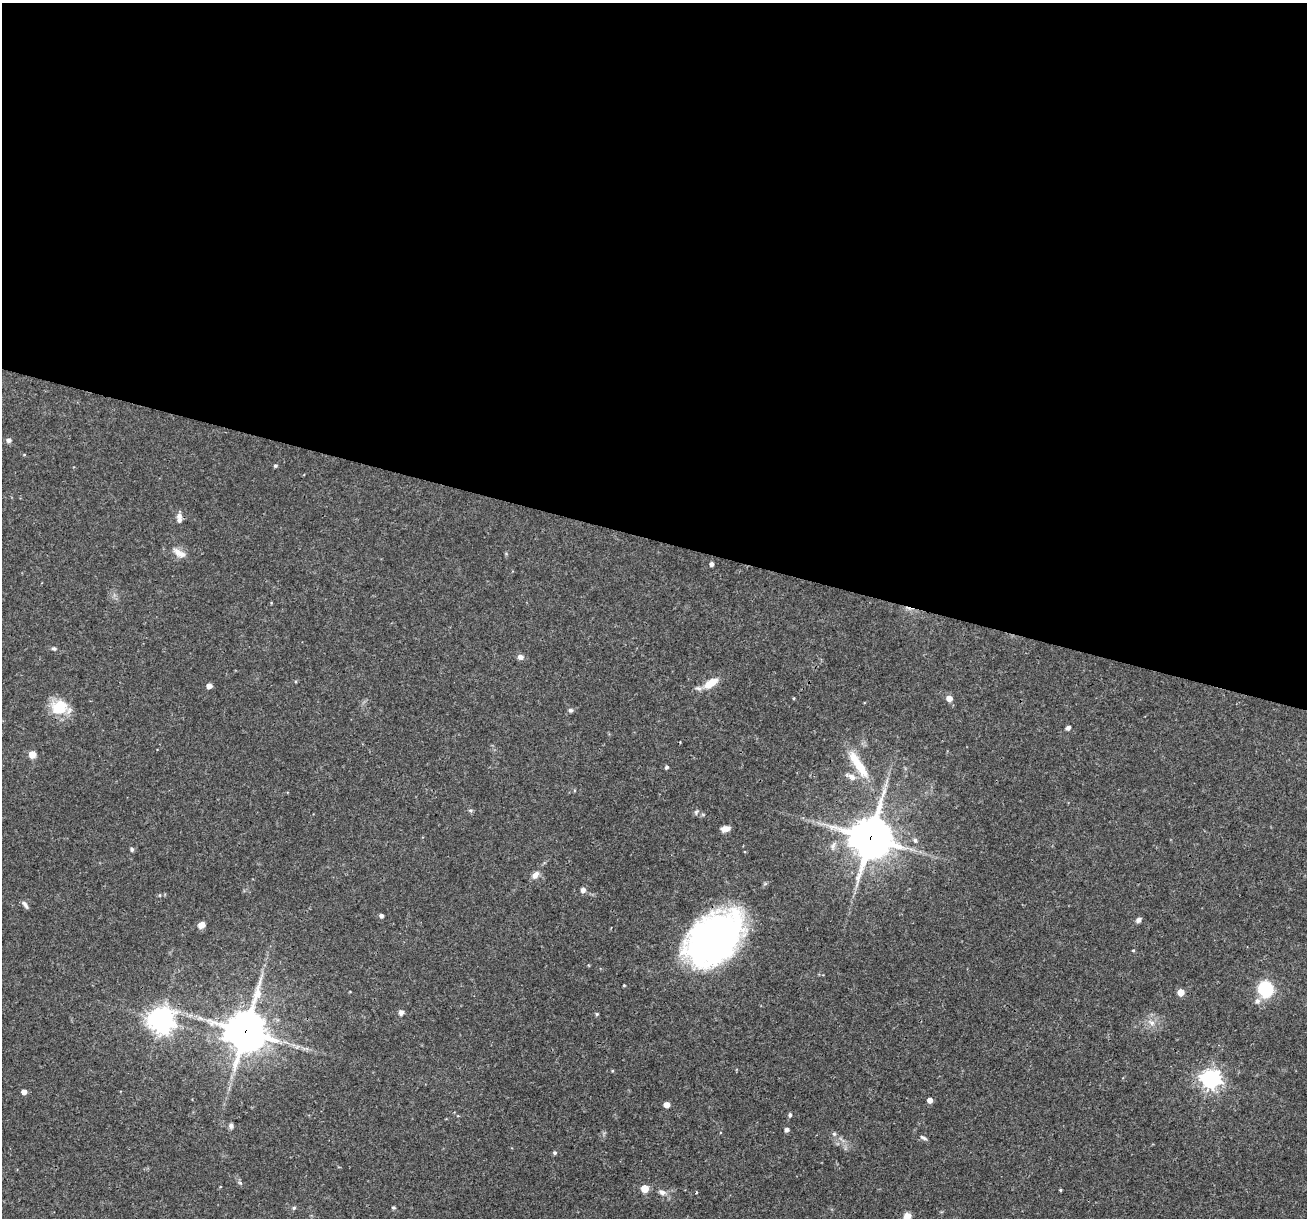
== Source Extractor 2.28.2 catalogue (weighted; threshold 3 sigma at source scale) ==
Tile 3 of 4 x 4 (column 3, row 1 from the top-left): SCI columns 2611-3915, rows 3897-5112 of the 5220 x 5236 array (HDU 1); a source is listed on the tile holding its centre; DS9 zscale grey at full resolution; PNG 1309 x 1220 px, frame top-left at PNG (2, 3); no overlay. Shown black and unused: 44% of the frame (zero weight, under 3 of 4 exposures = <1% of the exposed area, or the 3 px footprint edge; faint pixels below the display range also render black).
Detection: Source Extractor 2.28.2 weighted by HDU 2 'WHT'; one run over the whole footprint, this tile lists its part. Background 0.0571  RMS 0.0033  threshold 0.0146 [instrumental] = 3 sigma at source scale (4.5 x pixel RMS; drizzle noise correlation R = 1.50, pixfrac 1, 0.05/0.05 arcsec/px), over >= 5 px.
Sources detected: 62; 2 inside a brighter listed object's ellipse — not listed separately; the other 60 listed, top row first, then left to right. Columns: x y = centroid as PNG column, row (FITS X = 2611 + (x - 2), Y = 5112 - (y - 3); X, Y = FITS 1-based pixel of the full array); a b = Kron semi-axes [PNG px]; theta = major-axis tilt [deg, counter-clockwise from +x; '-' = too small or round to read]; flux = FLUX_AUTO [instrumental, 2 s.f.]
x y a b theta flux
9 440 6 6 - 1
24 455 5 3 - 0.25
275 466 4 4 - 0.57
179 516 11 7 -60 1.6
181 554 16 10 -4 2.5
711 564 4 4 - 1.1
54 649 7 5 -24 0.58
520 657 8 7 - 1.2
711 683 19 9 32 5.1
209 686 5 4 - 2
794 698 4 3 - 0.29
949 698 5 5 - 2.6
59 707 21 18 16 8.6
571 710 5 4 - 0.92
1068 728 6 4 31 0.86
32 754 6 6 - 3.2
858 764 48 11 -57 10
666 767 4 4 - 0.64
852 777 15 8 -24 2.2
696 812 7 5 75 0.64
726 829 11 6 11 2
885 836 11 8 -78 21
870 838 14 13 - 830
915 840 6 5 - 0.76
132 849 5 5 - 0.7
535 875 10 7 50 2
583 890 5 5 - 1.4
160 895 5 3 - 0.27
25 905 11 5 -56 1
381 915 4 4 - 0.96
1139 920 6 5 - 1.2
201 925 7 6 - 2.4
715 938 46 31 43 180
1133 950 5 3 - 0.27
624 985 3 3 - 0.29
1265 989 12 11 - 17
1181 992 5 5 - 5.1
1257 1001 8 7 - 1.4
401 1012 7 6 - 1.1
597 1014 4 4 - 0.45
160 1020 9 9 - 250
1151 1023 9 7 -26 1.6
245 1031 14 13 - 800
1210 1079 7 7 - 150
24 1092 4 4 - 2.1
930 1100 4 4 - 2.3
667 1105 5 4 - 3
790 1115 5 4 - 0.62
231 1126 7 6 - 0.91
787 1129 5 4 - 1.1
834 1134 5 5 - 0.51
923 1138 10 5 -24 0.79
555 1153 5 5 - 0.58
645 1188 5 5 - 7.1
1060 1190 4 3 - 0.35
662 1192 10 6 -30 1.4
696 1192 3 3 - 0.55
294 1208 5 4 - 0.46
393 1208 4 4 - 0.51
907 1216 10 7 41 2.6
Overlapping masked pixels (flux is a lower limit): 3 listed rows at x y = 870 838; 715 938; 245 1031
Isophote crosses this tile's border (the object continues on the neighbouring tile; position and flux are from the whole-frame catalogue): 1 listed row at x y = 907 1216